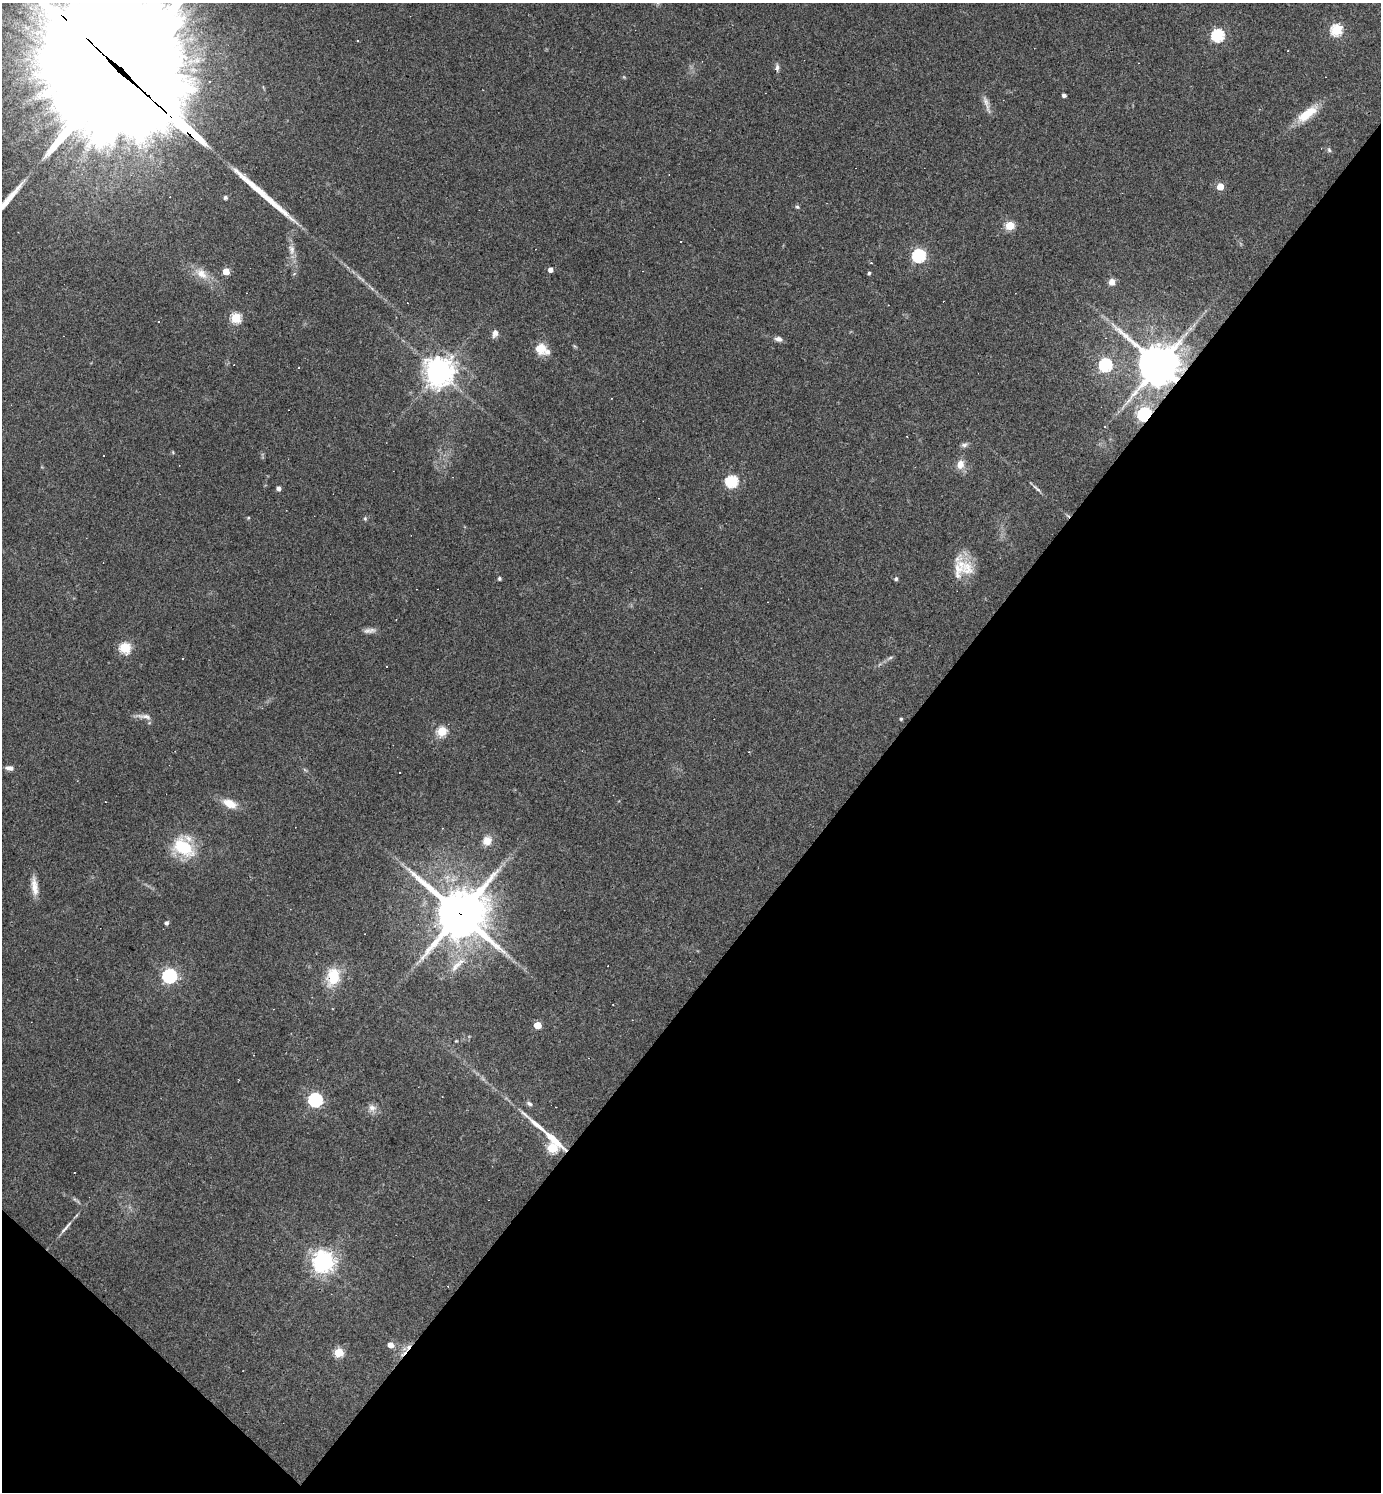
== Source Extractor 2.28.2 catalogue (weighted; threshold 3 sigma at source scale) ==
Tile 15 of 4 x 4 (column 3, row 4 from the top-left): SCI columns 2911-4289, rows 1-1490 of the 5962 x 5960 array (HDU 1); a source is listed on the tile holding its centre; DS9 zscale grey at full resolution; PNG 1383 x 1494 px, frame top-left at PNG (2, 3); no overlay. Shown black and unused: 38% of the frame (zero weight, under 3 of 4 exposures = <1% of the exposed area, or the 3 px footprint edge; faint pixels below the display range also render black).
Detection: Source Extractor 2.28.2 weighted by HDU 2 'WHT'; one run over the whole footprint, this tile lists its part. Background 0.0419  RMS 0.0048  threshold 0.0218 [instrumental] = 3 sigma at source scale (4.5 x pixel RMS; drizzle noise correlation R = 1.50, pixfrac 1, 0.05/0.05 arcsec/px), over >= 5 px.
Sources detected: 82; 10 cosmic-ray / hot-pixel residue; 2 long thin detections or spike segments (spike, bleed or trail) — not listed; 3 inside a brighter listed object's ellipse — not listed separately; the other 67 listed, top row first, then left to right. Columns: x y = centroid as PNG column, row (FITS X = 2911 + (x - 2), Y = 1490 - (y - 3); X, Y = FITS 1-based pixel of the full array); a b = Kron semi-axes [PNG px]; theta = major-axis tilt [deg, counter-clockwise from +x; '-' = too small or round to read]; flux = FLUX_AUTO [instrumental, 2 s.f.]
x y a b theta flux
1337 30 6 5 - 47
1218 35 6 6 - 64
777 68 9 6 77 1.7
123 73 96 37 -44 35000
1064 95 4 4 - 1.6
986 104 26 5 -72 2.9
1307 114 30 11 36 11
1329 150 6 5 - 0.86
1220 187 5 4 - 11
225 197 5 5 - 1.2
797 207 6 5 - 0.78
1010 226 5 5 - 22
681 242 3 3 - 11
292 249 13 8 -78 3.1
919 256 6 6 - 73
550 270 4 4 - 2.5
226 271 5 5 - 8.7
869 273 4 3 - 0.94
202 274 18 12 -39 6.4
1112 282 7 6 - 3.7
236 318 5 5 - 34
495 333 11 7 70 2.1
778 339 10 6 -12 1.9
540 348 14 13 - 7
1105 365 6 6 - 72
1159 365 14 13 - 1300
439 372 9 9 - 560
1144 414 6 5 - 93
964 445 9 6 12 1.4
104 455 2 2 - 0.34
960 464 12 9 79 4.4
732 481 6 6 - 58
278 488 4 4 - 1.9
1037 488 17 4 -44 1.4
248 518 4 3 - 0.53
365 518 6 5 - 0.68
967 568 23 20 -51 11
499 578 4 4 - 0.88
896 579 5 4 - 0.99
369 630 17 6 6 2.4
125 648 6 5 - 38
890 658 6 4 19 0.83
145 716 21 6 -6 2.7
901 719 4 3 - 0.69
442 731 5 5 - 27
749 752 3 2 - 0.32
9 768 11 6 -6 1.8
230 803 15 9 -23 7.2
487 841 12 10 48 4.5
183 847 28 17 -36 21
34 886 24 8 -83 5
460 914 17 17 - 2100
166 923 5 4 - 1.3
457 965 31 9 45 8.2
169 976 6 6 - 100
333 977 22 15 76 13
538 1025 5 5 - 11
315 1100 6 6 - 91
529 1103 8 5 -26 1.2
372 1108 11 10 - 2.8
553 1139 27 6 -41 10
553 1148 5 5 - 31
74 1172 2 2 - 0.39
66 1227 20 4 51 2.2
323 1262 7 7 - 350
390 1345 6 5 - 3.9
339 1353 5 5 - 24
Overlapping masked pixels (flux is a lower limit): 5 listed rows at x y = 123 73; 1159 365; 1144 414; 460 914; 553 1139
Isophote crosses this tile's border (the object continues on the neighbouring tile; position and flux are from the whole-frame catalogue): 1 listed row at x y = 123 73